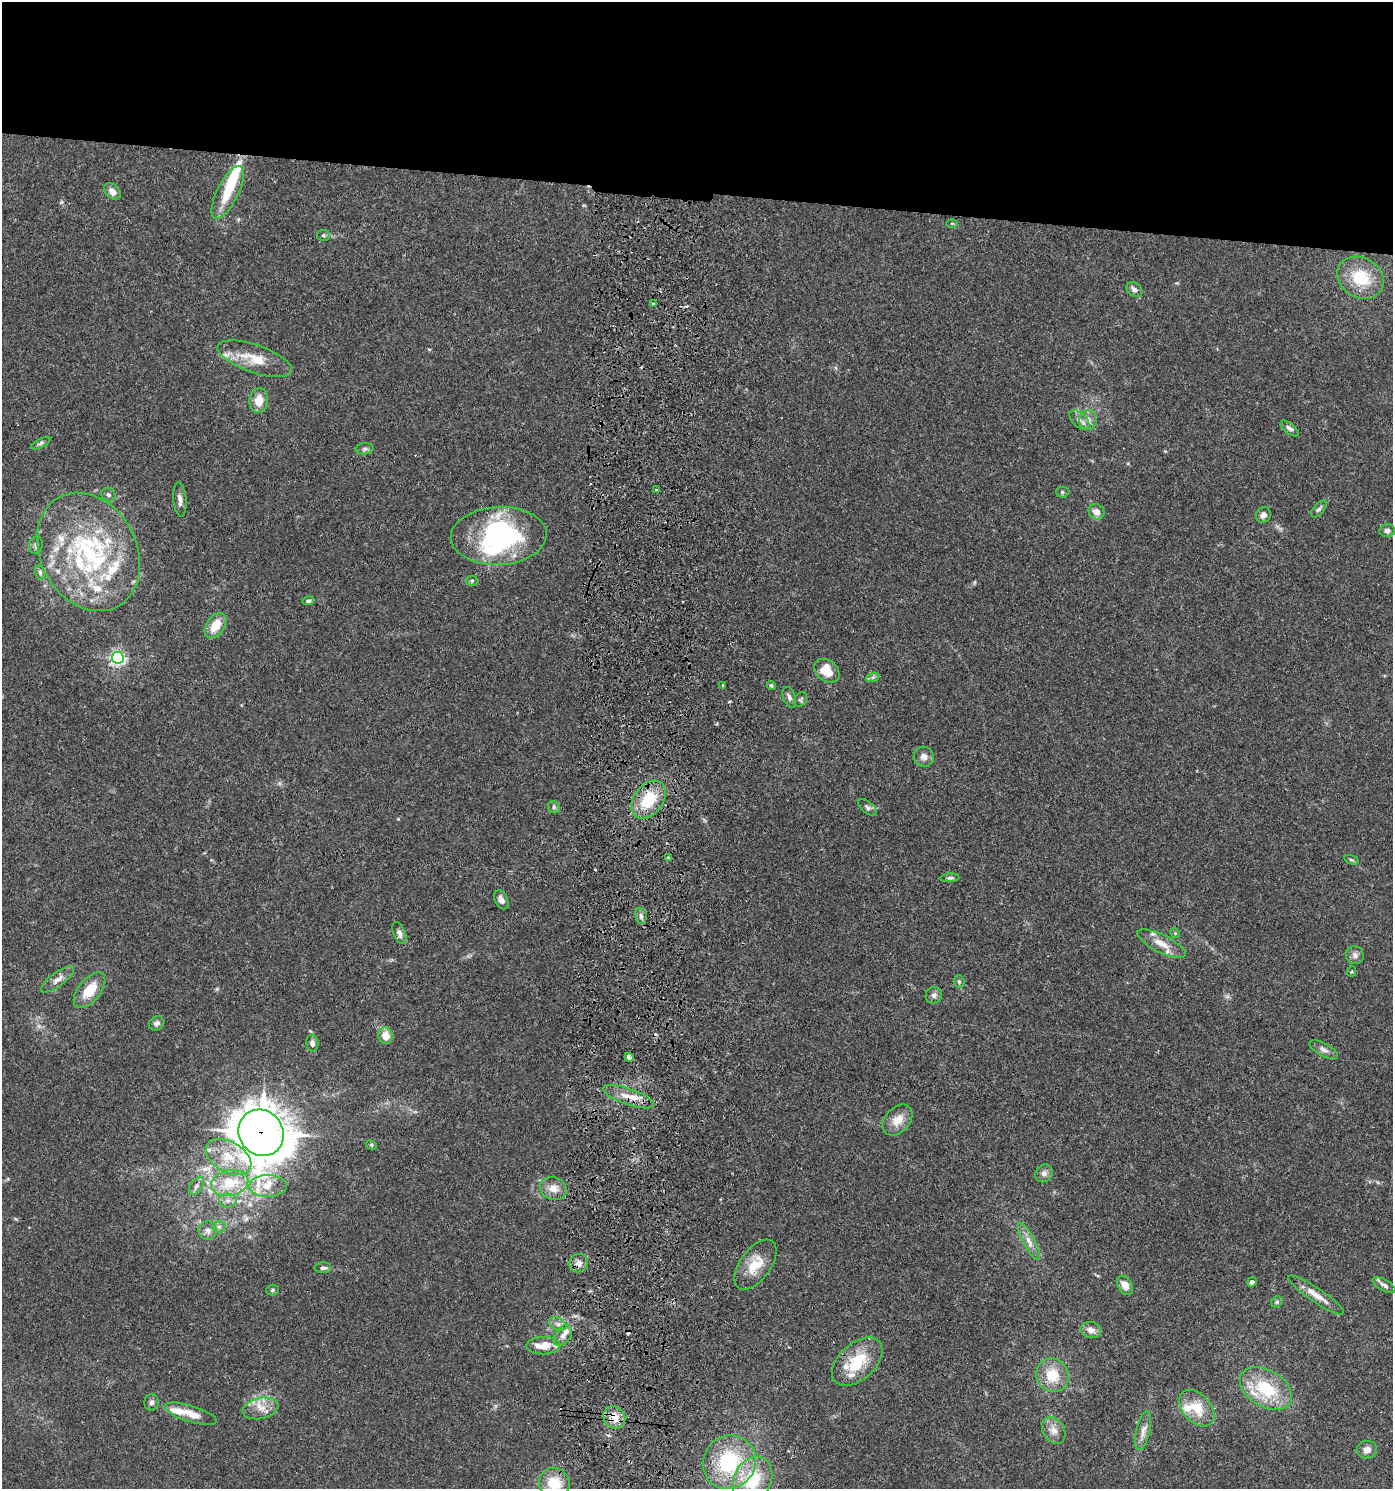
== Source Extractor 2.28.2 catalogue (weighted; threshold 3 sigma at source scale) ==
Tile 2 of 3 x 3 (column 2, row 1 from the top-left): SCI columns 1659-3049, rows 2983-4469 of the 4601 x 4480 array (HDU 1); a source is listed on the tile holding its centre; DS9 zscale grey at full resolution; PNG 1395 x 1491 px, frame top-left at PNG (2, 2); each listed source drawn as its Kron ellipse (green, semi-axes under 4 px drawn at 4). Shown black and unused: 13% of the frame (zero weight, under 3 of 5 exposures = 3% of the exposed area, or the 3 px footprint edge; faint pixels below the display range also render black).
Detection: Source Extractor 2.28.2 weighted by HDU 2 'WHT'; one run over the whole footprint, this tile lists its part. Background 0.0249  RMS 0.0022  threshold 0.00982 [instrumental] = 3 sigma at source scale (4.5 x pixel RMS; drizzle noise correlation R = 1.50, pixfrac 1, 0.05/0.05 arcsec/px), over >= 5 px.
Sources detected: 127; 1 too faint to see at this stretch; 3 inside a brighter object's white glare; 6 cosmic-ray / hot-pixel residue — neither listed nor drawn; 17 inside a brighter listed object's ellipse — not listed separately; the other 100 listed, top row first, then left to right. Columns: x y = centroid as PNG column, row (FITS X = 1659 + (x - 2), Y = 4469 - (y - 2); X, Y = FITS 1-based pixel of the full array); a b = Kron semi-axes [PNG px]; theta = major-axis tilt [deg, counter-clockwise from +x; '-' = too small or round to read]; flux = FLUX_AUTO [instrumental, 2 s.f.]
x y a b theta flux
112 191 9 6 -44 1.6
228 193 29 10 64 6.2
952 223 6 4 -1 0.27
323 235 6 5 - 0.4
1360 278 24 20 -31 8.8
1134 289 9 6 -40 1
654 304 4 3 - 1.4
255 359 39 14 -19 6.2
259 400 12 9 83 3
1079 420 12 7 -42 1
1088 420 10 9 - 1.4
1289 428 11 5 -38 0.83
40 443 11 4 27 0.57
364 449 9 5 8 0.6
656 489 2 2 - 0.28
1062 492 6 5 - 0.45
108 495 7 6 - 0.64
180 500 17 6 -84 1.2
1319 509 10 5 49 0.56
1096 512 8 7 - 1.7
1263 515 8 7 - 0.91
1387 531 8 6 -5 0.83
499 536 48 29 3 34
36 545 9 6 80 0.69
88 552 62 48 -62 39
40 572 7 5 -74 0.43
472 581 5 5 - 0.33
308 601 6 4 12 0.58
215 626 14 9 55 4
118 658 6 6 - 61
827 671 14 10 -39 4.3
873 677 7 4 18 0.45
723 685 3 2 - 0.19
771 685 5 4 - 0.33
789 697 11 6 -69 0.77
800 700 8 6 55 0.44
924 757 10 10 - 1.4
648 800 21 14 53 8.3
554 807 6 5 - 0.48
867 807 11 5 -40 0.63
668 857 3 3 - 0.75
1351 860 7 4 -19 0.35
950 878 9 4 5 0.49
501 900 10 6 -65 0.96
641 916 8 5 -80 0.69
399 933 11 6 -69 0.93
1175 933 5 4 - 0.28
1162 944 27 9 -26 3.3
1355 955 9 8 - 0.97
1352 972 5 2 - 0.23
58 979 20 7 37 1.6
959 982 6 5 - 0.42
90 990 21 11 51 5.3
934 995 8 8 - 0.86
157 1023 8 6 30 0.76
386 1036 8 7 - 2.8
312 1043 8 6 -84 0.84
1324 1050 16 6 -29 1.1
629 1057 4 4 - 2.9
628 1097 27 8 -19 3.3
897 1120 17 12 48 3.1
261 1133 24 22 -52 570
371 1145 6 4 -28 0.26
228 1157 25 15 -31 6.1
1044 1173 9 8 - 0.98
230 1183 19 12 13 6.2
196 1186 10 6 54 0.83
268 1186 19 11 0 3
553 1188 13 11 -22 2.3
228 1201 9 7 1 0.92
219 1227 6 6 - 0.56
208 1230 9 9 - 1.1
1029 1241 21 6 -62 1.7
579 1263 9 9 - 1.3
755 1265 29 15 54 5.2
323 1268 8 5 1 0.56
1252 1282 5 4 - 0.79
1125 1285 10 7 -58 2.2
1384 1285 13 5 -29 0.85
272 1290 6 5 - 0.34
1316 1295 33 7 -34 3.1
1277 1302 6 5 - 0.36
558 1324 9 6 -26 0.88
1091 1330 10 8 -14 1.6
563 1336 12 7 53 1.4
543 1346 17 8 1 4
857 1362 30 18 42 8.2
1053 1375 17 15 -55 5.8
1266 1389 28 18 -31 11
151 1402 8 7 - 0.74
260 1408 18 10 12 2.9
1197 1408 21 13 -48 5.4
191 1414 27 8 -17 3.6
614 1417 12 10 -47 3.2
1054 1430 14 10 -57 1.9
1143 1431 20 7 77 1.6
1367 1450 10 9 - 1.4
729 1462 27 26 - 18
752 1480 24 18 62 11
554 1483 15 15 - 6.1
Overlapping masked pixels (flux is a lower limit): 4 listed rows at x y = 648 800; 628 1097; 261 1133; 614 1417
Isophote crosses this tile's border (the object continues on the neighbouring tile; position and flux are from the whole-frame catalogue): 1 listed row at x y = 554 1483